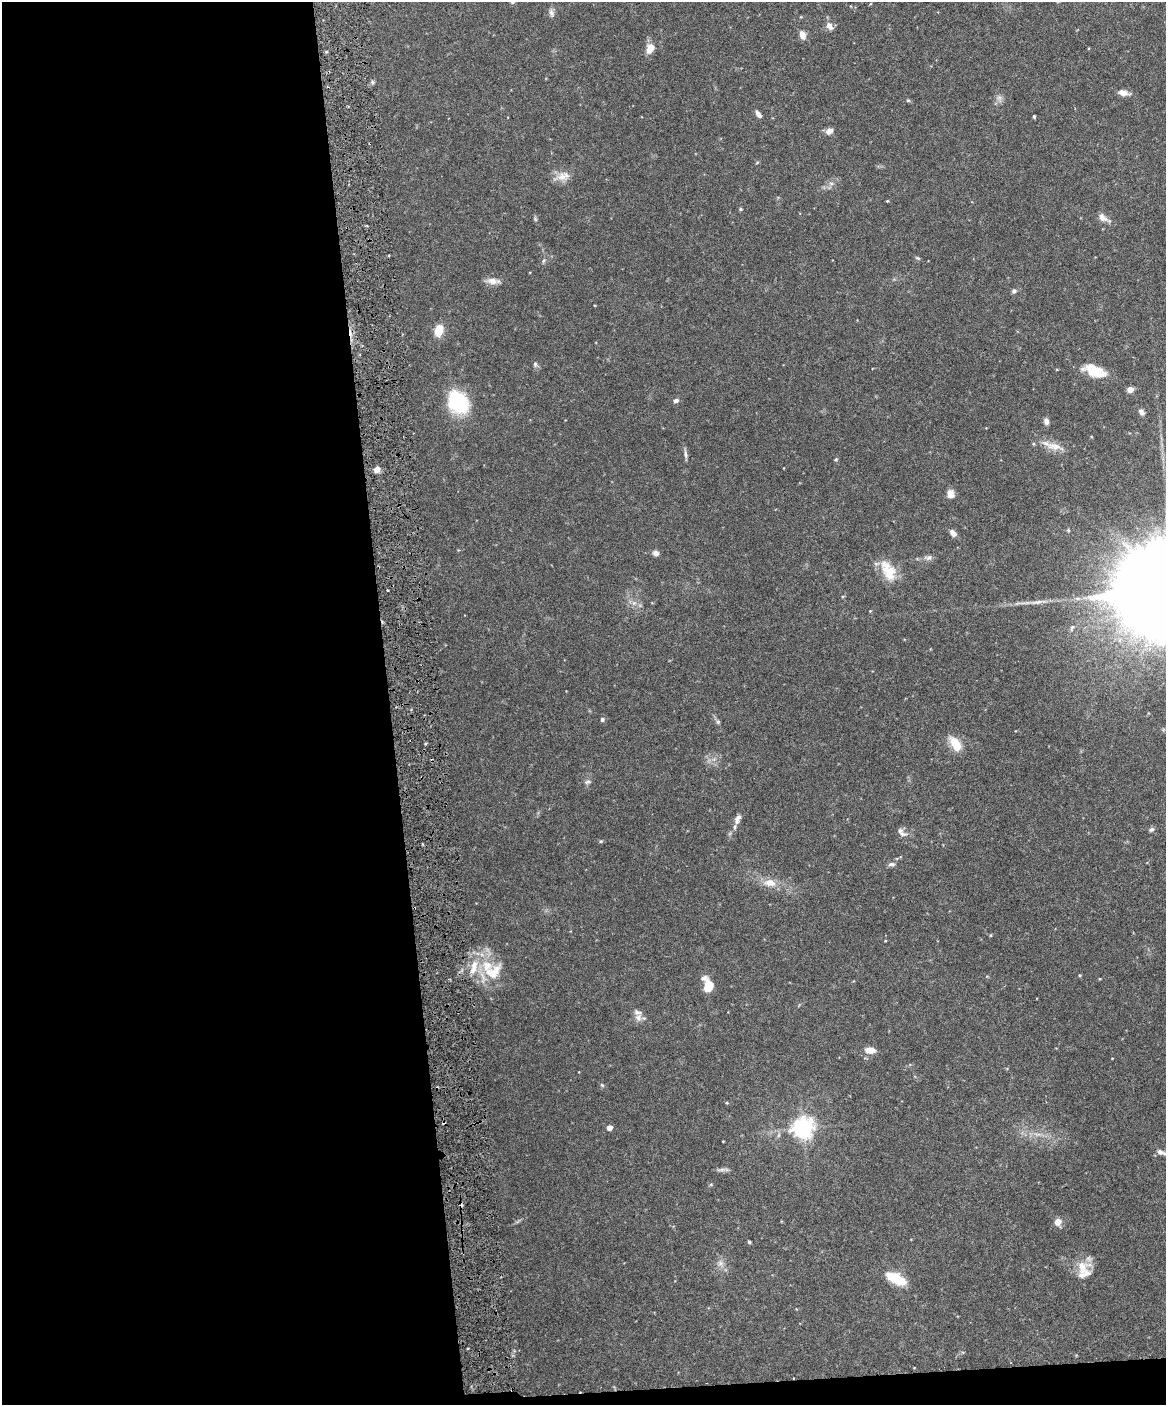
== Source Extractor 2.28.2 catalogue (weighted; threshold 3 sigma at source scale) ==
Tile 9 of 4 x 3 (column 1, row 3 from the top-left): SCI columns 2-1165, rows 134-1536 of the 4656 x 4583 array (HDU 1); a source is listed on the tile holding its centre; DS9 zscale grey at full resolution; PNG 1168 x 1407 px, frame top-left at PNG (2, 2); no overlay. Shown black and unused: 34% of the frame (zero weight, under 3 of 6 exposures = <1% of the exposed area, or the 3 px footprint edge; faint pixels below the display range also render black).
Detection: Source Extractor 2.28.2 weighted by HDU 2 'WHT'; one run over the whole footprint, this tile lists its part. Background 0.243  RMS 0.0049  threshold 0.02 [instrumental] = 3 sigma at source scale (4.09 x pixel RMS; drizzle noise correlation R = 1.36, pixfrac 0.8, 0.05/0.05 arcsec/px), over >= 5 px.
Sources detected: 74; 2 cosmic-ray / hot-pixel residue — not listed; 3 inside a brighter listed object's ellipse — not listed separately; the other 69 listed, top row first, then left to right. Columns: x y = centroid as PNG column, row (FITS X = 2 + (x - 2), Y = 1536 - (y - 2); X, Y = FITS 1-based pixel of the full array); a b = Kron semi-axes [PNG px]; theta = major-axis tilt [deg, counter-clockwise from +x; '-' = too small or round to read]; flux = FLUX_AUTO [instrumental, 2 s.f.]
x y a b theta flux
551 13 11 6 -75 1.7
829 26 10 7 -48 2.8
802 35 10 7 -72 3
650 48 11 8 70 5.2
372 82 6 4 -71 0.69
1123 93 13 7 -9 3.1
999 98 8 6 -44 1.6
908 100 6 3 -18 0.57
759 114 9 5 -53 2
1034 116 4 3 - 0.65
829 131 8 6 28 2.7
563 176 23 11 16 5.3
831 183 7 4 -1 1
887 201 4 3 - 0.39
741 209 5 4 - 0.52
1102 218 13 8 -37 3
535 219 8 4 -68 0.77
918 258 7 4 -26 0.67
543 261 7 4 47 0.88
493 281 18 7 -5 3.2
1014 291 7 6 - 1.1
439 330 12 8 73 7.4
535 364 8 5 -82 1
1094 371 27 12 -19 11
1130 389 5 4 - 4.8
676 401 7 5 19 1.3
458 402 25 19 -50 29
1141 412 8 6 -62 1.8
1046 421 8 6 -83 1.8
1054 446 27 9 -13 6
685 454 12 5 -83 1.4
836 460 5 4 - 0.61
377 469 7 6 - 2.5
951 494 9 7 -81 3.5
953 533 9 6 -47 2.2
656 553 8 6 -16 1.7
928 558 11 7 9 1.8
888 571 28 15 -60 11
388 590 2 2 - 0.48
843 596 5 3 - 0.43
634 603 7 5 -44 1.5
870 611 4 3 - 0.36
602 719 5 5 - 0.92
718 722 6 5 - 0.73
955 744 18 10 -57 8
587 782 9 5 21 1.2
737 819 15 7 68 2.7
1151 829 7 5 42 1
901 832 18 8 -41 2.6
601 841 5 4 - 0.52
891 864 10 5 6 1.3
770 883 17 10 -5 5.9
493 972 31 20 39 14
1080 975 4 4 - 0.44
704 978 10 6 16 2
708 986 9 7 73 12
639 1017 13 9 77 2.9
870 1050 11 7 -6 4.3
602 1085 6 4 -18 0.58
727 1103 5 3 - 0.48
610 1128 4 4 - 3.7
803 1128 7 7 - 290
1161 1152 13 6 -19 2.1
722 1170 16 4 6 1.4
1058 1222 8 7 - 3.2
749 1242 3 3 - 0.69
720 1263 8 6 21 1.8
1083 1269 24 18 -46 9.3
896 1278 22 9 -28 16
Isophote crosses this tile's border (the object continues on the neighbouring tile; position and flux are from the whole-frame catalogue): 1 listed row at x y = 1161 1152